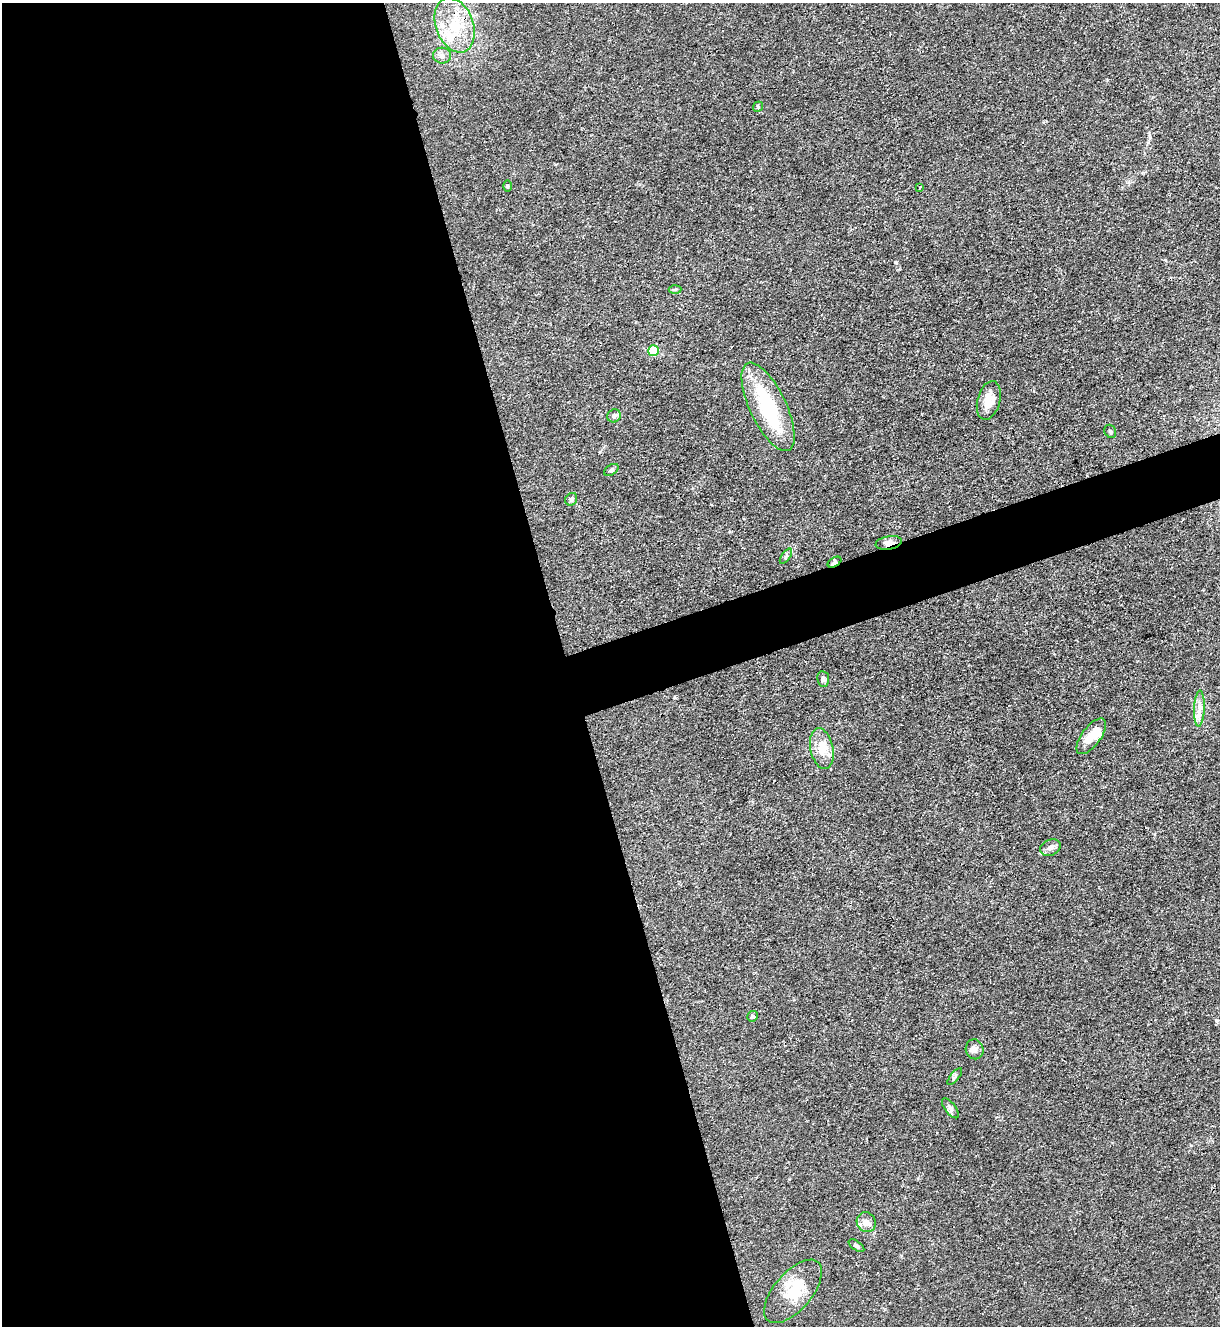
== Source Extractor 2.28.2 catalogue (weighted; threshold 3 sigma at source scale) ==
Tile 9 of 4 x 4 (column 1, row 3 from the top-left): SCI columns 146-1363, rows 1329-2652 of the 5287 x 5305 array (HDU 1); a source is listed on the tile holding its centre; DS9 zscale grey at full resolution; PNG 1222 x 1328 px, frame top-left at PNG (2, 3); each listed source drawn as its Kron ellipse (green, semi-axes under 4 px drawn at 4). Shown black and unused: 49% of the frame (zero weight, under 3 of 4 exposures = <1% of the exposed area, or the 3 px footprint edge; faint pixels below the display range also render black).
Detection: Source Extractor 2.28.2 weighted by HDU 2 'WHT'; one run over the whole footprint, this tile lists its part. Background 0.0279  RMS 0.0026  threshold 0.0119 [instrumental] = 3 sigma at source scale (4.5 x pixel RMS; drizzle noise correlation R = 1.50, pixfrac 1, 0.05/0.05 arcsec/px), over >= 5 px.
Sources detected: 31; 2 inside a brighter object's white glare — neither listed nor drawn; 1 inside a brighter listed object's ellipse — not listed separately; the other 28 listed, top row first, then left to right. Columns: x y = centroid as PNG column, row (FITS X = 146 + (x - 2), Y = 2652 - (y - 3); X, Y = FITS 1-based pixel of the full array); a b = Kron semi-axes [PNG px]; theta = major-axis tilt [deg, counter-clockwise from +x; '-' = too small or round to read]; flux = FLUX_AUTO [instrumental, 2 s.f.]
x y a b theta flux
455 25 28 18 -70 11
442 56 9 8 - 1.1
758 107 5 4 - 0.34
507 186 5 3 - 0.29
920 187 3 2 - 0.25
675 289 6 4 4 0.39
654 351 5 5 - 18
989 400 20 11 75 3.8
768 407 48 18 -64 23
614 416 7 6 - 1
1110 431 7 5 -58 0.54
611 470 8 5 34 0.55
571 499 7 5 54 0.61
889 543 13 6 10 1.4
786 556 9 4 55 0.49
834 562 7 4 31 0.83
823 679 8 6 -82 0.83
1199 709 18 5 87 1.8
1091 736 21 9 53 4.7
822 749 20 11 -78 4.3
1050 848 11 7 23 1.3
753 1016 5 5 - 0.49
975 1049 10 9 - 1.6
955 1076 10 3 50 0.47
950 1108 12 5 -52 0.85
866 1222 10 9 - 2
856 1246 9 4 -35 0.63
793 1291 38 18 49 9.2
Overlapping masked pixels (flux is a lower limit): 2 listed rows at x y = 889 543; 834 562